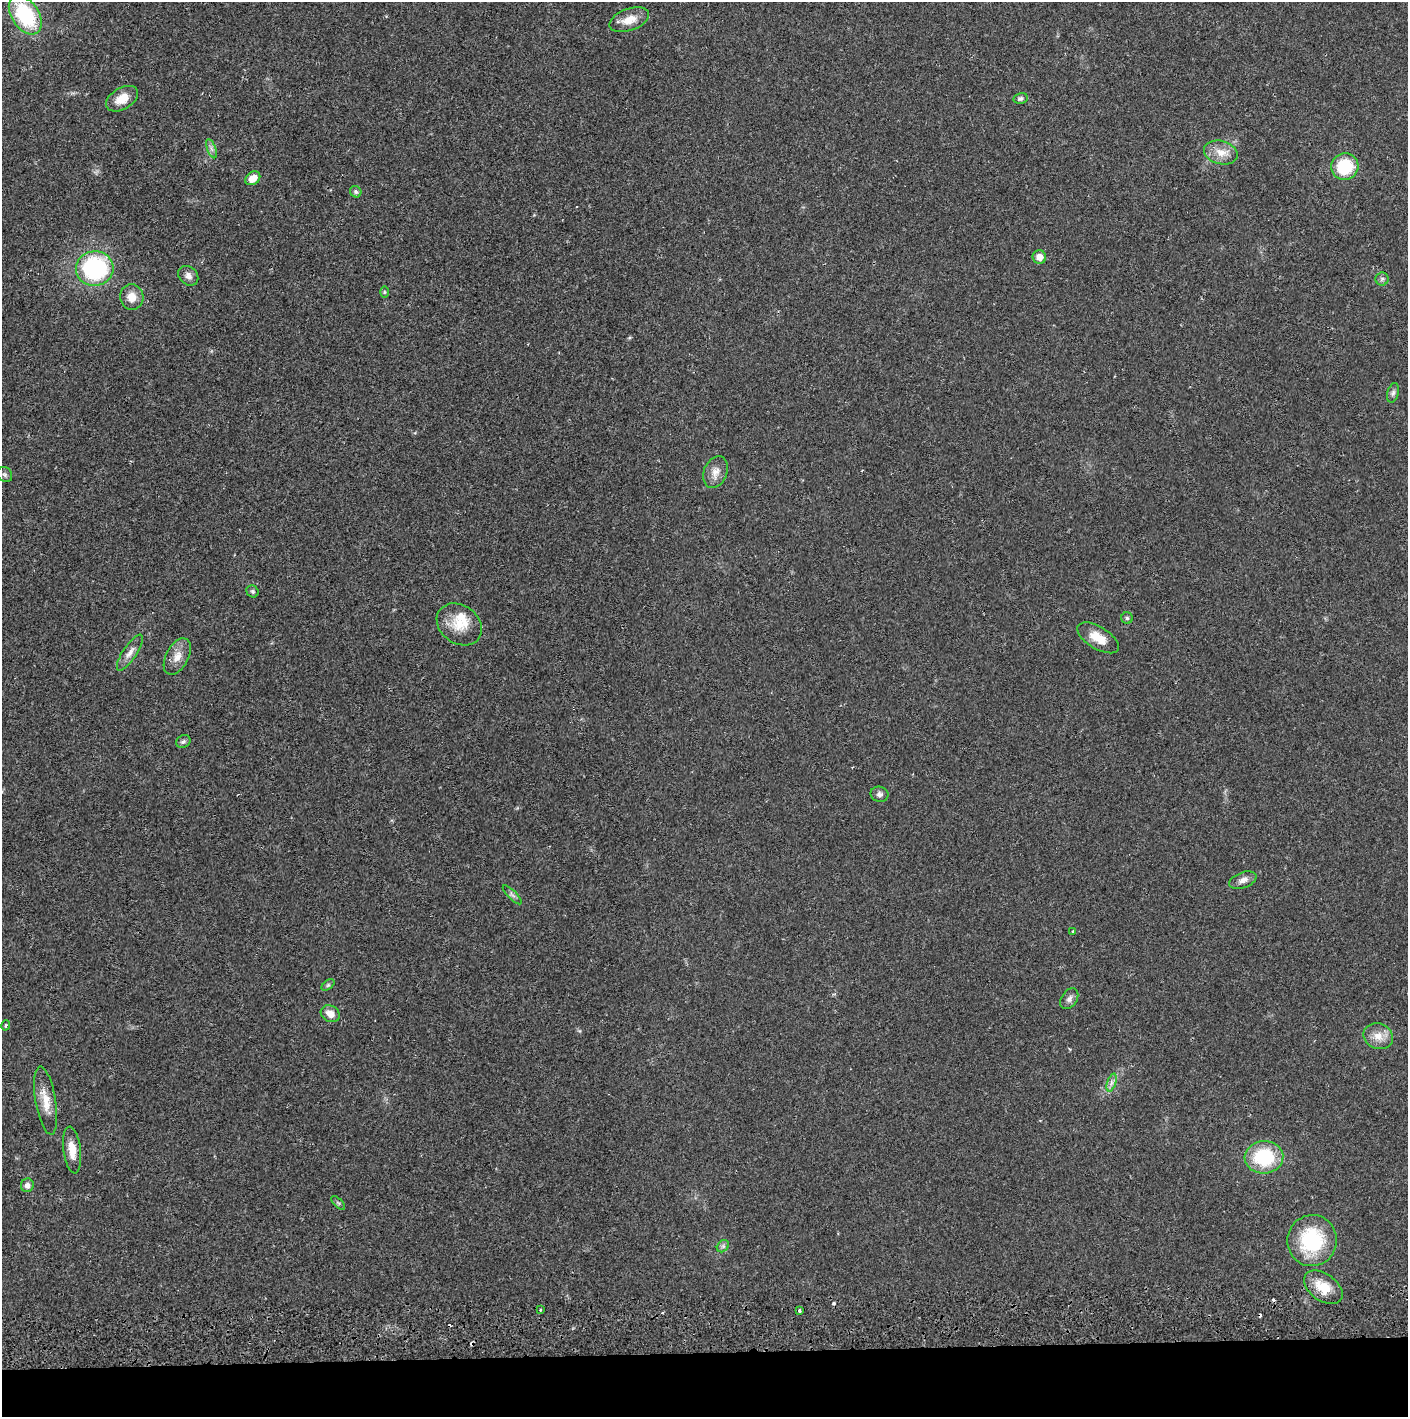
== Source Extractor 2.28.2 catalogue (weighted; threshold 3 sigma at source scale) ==
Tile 8 of 3 x 3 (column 2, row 3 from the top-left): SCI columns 1410-2815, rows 56-1470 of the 4229 x 4360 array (HDU 1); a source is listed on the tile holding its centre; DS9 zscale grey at full resolution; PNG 1410 x 1419 px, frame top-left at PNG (2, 2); each listed source drawn as its Kron ellipse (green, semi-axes under 4 px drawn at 4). Shown black and unused: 5% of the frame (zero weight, under 2 of 3 exposures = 3% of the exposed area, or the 3 px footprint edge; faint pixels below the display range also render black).
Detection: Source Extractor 2.28.2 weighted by HDU 2 'WHT'; one run over the whole footprint, this tile lists its part. Background 0.0221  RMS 0.0035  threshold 0.0157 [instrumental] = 3 sigma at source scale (4.5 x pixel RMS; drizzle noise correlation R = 1.50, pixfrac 1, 0.05/0.05 arcsec/px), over >= 5 px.
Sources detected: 51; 5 cosmic-ray / hot-pixel residue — neither listed nor drawn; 1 inside a brighter listed object's ellipse — not listed separately; the other 45 listed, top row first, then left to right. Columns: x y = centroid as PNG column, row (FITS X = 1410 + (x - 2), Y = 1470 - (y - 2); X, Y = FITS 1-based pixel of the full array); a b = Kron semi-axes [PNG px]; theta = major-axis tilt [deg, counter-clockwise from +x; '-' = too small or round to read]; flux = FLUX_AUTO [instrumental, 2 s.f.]
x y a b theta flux
25 15 21 13 -55 27
629 20 21 11 19 5.1
1020 98 7 5 12 0.73
122 99 17 10 32 5.3
211 149 10 3 -69 0.88
1221 152 17 11 -14 4.4
1345 167 14 13 - 15
253 178 8 6 36 3.6
356 192 6 5 - 0.7
1039 257 7 6 - 2.8
95 269 19 17 6 43
188 276 11 8 -44 2
1382 279 6 6 - 0.82
384 292 6 4 -90 0.43
132 297 13 11 -77 4
1393 393 10 5 75 1
716 472 16 11 68 3.2
5 475 8 7 - 0.88
252 591 6 5 - 0.64
1127 618 5 5 - 0.62
459 624 24 19 -36 7.8
1098 638 23 11 -31 5.8
130 653 21 7 56 2.7
177 657 20 11 62 3.9
183 742 7 6 - 0.85
879 794 9 7 -14 1.3
1243 880 14 7 20 2.1
512 895 13 3 -45 0.82
1073 931 3 3 - 0.88
328 985 7 4 36 0.54
1069 999 11 7 56 1.6
330 1014 10 8 -28 3.2
6 1025 5 3 - 0.51
1378 1036 15 12 -20 4.2
1111 1083 9 4 71 1.1
46 1101 34 10 -80 5.7
72 1150 23 8 -83 5.1
1264 1157 19 16 5 20
27 1185 7 6 - 1.4
338 1203 8 3 -45 0.49
1312 1241 25 24 - 26
723 1246 7 5 45 0.76
1323 1287 22 13 -36 7.3
540 1310 3 2 - 0.56
800 1310 3 3 - 1.2